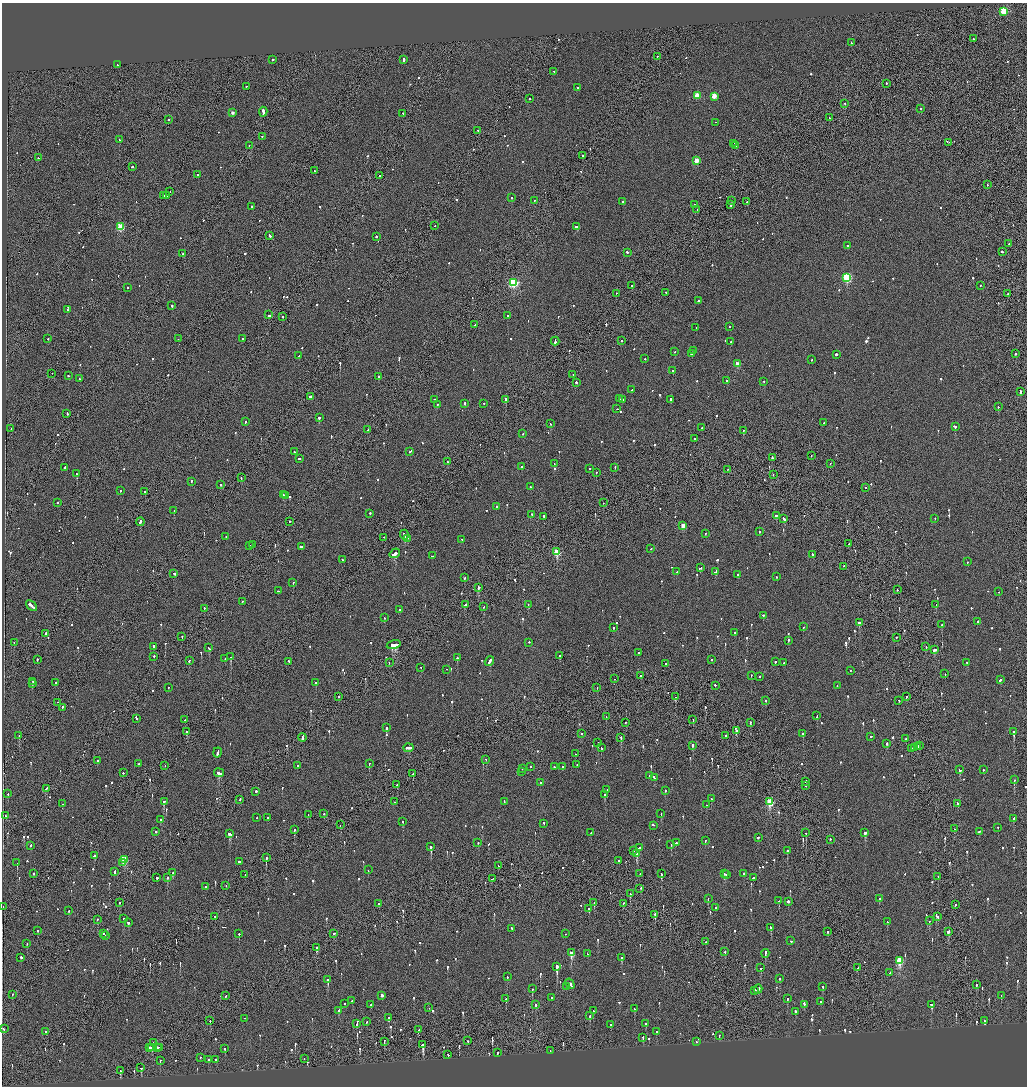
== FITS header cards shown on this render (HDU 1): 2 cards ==
NAXIS1  =                 2050
NAXIS2  =                 2168

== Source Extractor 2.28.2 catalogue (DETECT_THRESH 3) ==
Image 2050 x 2168 px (HDU 1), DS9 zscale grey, zoomed out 1/2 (1 PNG px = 2 x 2 image px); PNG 1029 x 1088 px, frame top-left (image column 2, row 2168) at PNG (2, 3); each listed source drawn as its Kron ellipse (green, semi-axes under 4 px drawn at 4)
Background -0.0627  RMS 0.068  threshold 0.203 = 3 sigma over >= 5 px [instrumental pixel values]
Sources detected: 1053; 35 cannot appear on this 1/2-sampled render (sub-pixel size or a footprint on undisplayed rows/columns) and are neither listed nor drawn; of the other 1018, the 500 brightest by FLUX_AUTO listed and drawn (518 fainter detections omitted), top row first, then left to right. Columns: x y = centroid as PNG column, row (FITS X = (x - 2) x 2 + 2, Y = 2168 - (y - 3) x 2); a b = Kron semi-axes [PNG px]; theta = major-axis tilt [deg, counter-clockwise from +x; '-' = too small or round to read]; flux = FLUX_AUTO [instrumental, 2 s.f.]
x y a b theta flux
1004 12 3 3 - 880
973 39 2 2 - 220
851 43 2 2 - 160
657 57 2 2 - 76
273 60 2 2 - 270
403 60 4 2 - 280
117 65 2 2 - 89
554 72 2 2 - 220
887 84 2 2 - 140
246 87 2 2 - 110
578 88 2 2 - 140
697 96 3 3 - 390
714 97 3 3 - 310
529 99 2 1 - 76
845 104 2 2 - 210
921 109 2 2 - 190
263 112 5 2 - 380
232 113 2 2 - 85
403 114 2 2 - 96
829 118 2 1 - 130
168 120 2 2 - 84
715 123 2 1 - 72
478 131 2 2 - 150
262 137 2 2 - 93
119 140 2 2 - 240
949 143 2 1 - 76
734 144 2 1 - 110
249 146 2 1 - 270
735 146 2 2 - 69
583 156 2 2 - 130
38 158 2 1 - 170
697 161 3 3 - 320
132 167 2 2 - 120
315 171 2 2 - 79
198 175 2 2 - 210
379 176 2 1 - 240
987 185 2 1 - 86
170 192 2 2 - 96
164 196 3 2 - 400
166 196 2 2 - 260
512 198 2 2 - 160
534 201 2 2 - 160
731 201 2 1 - 110
623 202 2 1 - 160
747 202 2 2 - 100
694 205 2 2 - 140
731 205 2 1 - 210
252 207 2 2 - 180
697 210 2 2 - 71
435 226 2 2 - 69
120 227 3 3 - 570
577 227 3 2 - 200
270 236 3 2 - 320
376 237 2 2 - 250
1009 244 2 2 - 97
848 246 2 2 - 100
1002 252 2 2 - 260
627 253 3 2 - 220
183 254 2 1 - 200
847 278 3 3 - 1200
513 283 3 3 - 1700
632 286 2 1 - 140
980 286 2 2 - 77
128 288 2 2 - 170
666 293 2 2 - 75
616 294 2 1 - 72
1008 294 2 2 - 110
698 301 3 2 - 140
172 306 2 2 - 630
67 310 2 2 - 74
268 315 3 2 - 510
507 316 2 2 - 210
282 317 2 1 - 110
474 325 3 2 - 170
729 327 2 2 - 190
696 328 2 2 - 210
48 339 2 2 - 150
178 339 2 2 - 97
243 339 2 2 - 170
621 341 2 2 - 97
555 342 4 2 - 390
731 342 2 2 - 200
694 351 2 2 - 180
675 352 2 2 - 76
691 354 2 2 - 230
1015 354 2 2 - 340
836 355 2 2 - 1200
299 356 3 2 - 390
645 359 2 2 - 88
812 360 2 2 - 110
737 364 3 2 - 190
673 371 2 2 - 110
52 374 2 1 - 82
573 375 2 2 - 74
68 376 2 2 - 68
378 377 2 2 - 190
79 379 2 2 - 71
727 381 2 2 - 180
764 382 2 2 - 71
576 383 2 2 - 190
632 390 2 2 - 260
1020 392 3 2 - 350
311 397 2 2 - 830
619 399 3 1 - 200
434 400 2 2 - 130
506 400 2 2 - 1500
622 400 3 2 - 150
671 400 2 2 - 670
464 404 2 2 - 190
484 404 2 2 - 87
437 405 2 2 - 100
998 407 2 2 - 93
617 409 2 1 - 480
67 414 2 2 - 100
319 418 2 2 - 1400
245 422 2 2 - 150
824 423 2 2 - 91
550 424 2 2 - 87
955 427 3 2 - 130
702 428 3 2 - 280
11 429 2 1 - 92
368 430 2 1 - 98
743 431 2 2 - 150
523 434 2 2 - 73
694 439 2 2 - 240
294 452 2 2 - 190
410 452 3 2 - 130
811 456 2 1 - 140
772 458 3 1 - 220
299 459 2 2 - 150
447 462 2 2 - 98
554 464 2 2 - 89
830 464 2 1 - 72
522 467 2 2 - 69
64 468 3 2 - 210
615 468 2 1 - 380
589 469 2 1 - 120
728 470 2 1 - 69
596 473 2 2 - 70
76 474 2 1 - 140
773 475 2 1 - 92
241 478 2 1 - 150
191 482 2 2 - 110
220 485 2 2 - 110
530 487 2 2 - 120
865 488 2 2 - 81
120 491 2 2 - 120
145 492 2 2 - 930
283 495 3 2 - 150
285 496 3 2 - 150
57 503 2 2 - 98
603 503 2 1 - 69
496 507 2 2 - 70
174 511 2 2 - 79
370 514 2 2 - 130
532 515 2 2 - 76
776 516 3 2 - 170
544 517 2 2 - 97
784 519 3 2 - 300
935 519 2 2 - 80
140 522 4 2 - 220
290 522 2 2 - 240
683 526 3 2 - 200
759 532 2 2 - 130
705 534 2 2 - 69
404 535 5 2 - 360
226 537 2 2 - 78
384 538 2 1 - 84
407 539 2 2 - 100
462 540 2 2 - 72
849 544 2 2 - 120
252 545 2 1 - 120
250 546 2 2 - 180
301 547 3 2 - 140
651 549 2 2 - 71
557 552 3 3 - 560
395 554 5 2 - 780
812 555 3 2 - 120
432 556 3 2 - 96
342 560 2 2 - 120
968 562 2 2 - 74
843 567 2 2 - 100
700 568 3 1 - 230
677 572 2 2 - 68
716 572 3 2 - 450
174 574 3 2 - 160
738 575 2 2 - 150
776 577 2 2 - 78
465 578 2 2 - 79
293 583 2 2 - 150
479 588 3 2 - 160
897 590 2 2 - 80
278 591 2 2 - 180
999 592 2 1 - 68
242 602 2 2 - 82
465 605 4 2 - 260
528 605 2 2 - 110
936 605 2 2 - 91
32 606 6 2 -41 710
484 607 2 2 - 200
204 609 2 1 - 77
400 610 2 2 - 72
763 616 2 2 - 410
384 618 2 2 - 99
978 622 2 2 - 130
859 623 3 2 - 120
942 625 2 2 - 85
803 627 2 2 - 180
614 628 2 2 - 100
735 633 2 2 - 84
46 634 3 2 - 400
182 637 3 2 - 120
896 638 2 2 - 120
789 641 2 2 - 500
14 643 2 2 - 76
529 643 2 2 - 93
394 645 7 2 14 2400
154 647 2 2 - 570
926 647 2 1 - 76
209 648 3 2 - 110
935 650 3 2 - 420
638 653 2 2 - 77
560 656 2 2 - 120
154 657 2 2 - 340
231 657 3 2 - 280
457 658 2 2 - 75
225 659 2 2 - 75
37 660 2 2 - 120
711 660 2 2 - 70
189 661 2 2 - 79
289 662 2 2 - 89
489 662 5 2 - 320
775 662 2 2 - 200
389 663 2 1 - 99
784 663 2 2 - 100
967 663 2 2 - 110
666 664 2 2 - 340
421 668 2 2 - 70
446 670 2 1 - 73
850 671 2 2 - 75
945 674 2 2 - 69
641 676 2 2 - 76
751 676 2 2 - 91
759 677 2 2 - 220
614 679 2 2 - 68
1000 680 3 2 - 170
33 682 2 2 - 88
55 683 2 2 - 110
316 683 2 2 - 100
32 684 2 2 - 100
715 686 2 2 - 120
837 686 2 2 - 74
168 688 2 1 - 100
597 688 2 2 - 74
338 697 2 1 - 89
675 697 2 2 - 72
907 697 3 2 - 100
766 701 2 2 - 86
899 701 2 2 - 73
58 703 2 1 - 72
62 708 2 2 - 390
817 716 2 2 - 130
606 717 2 1 - 84
136 719 2 2 - 240
185 720 2 2 - 100
693 720 2 1 - 130
626 723 2 1 - 120
750 723 2 2 - 290
386 728 3 2 - 240
736 731 2 2 - 250
187 732 2 1 - 290
1014 732 3 2 - 950
581 734 2 2 - 68
803 734 2 2 - 150
19 736 2 2 - 87
726 736 2 2 - 72
871 737 2 2 - 180
302 738 4 2 - 310
621 738 2 2 - 120
906 739 3 2 - 96
598 743 2 2 - 190
887 744 2 2 - 360
693 746 2 2 - 170
920 746 2 2 - 210
917 747 2 2 - 210
408 748 5 2 - 380
601 748 2 2 - 100
914 748 4 2 - 350
912 749 2 2 - 120
217 753 5 2 - 470
575 754 2 2 - 110
486 760 2 1 - 75
97 761 2 2 - 200
139 764 3 2 - 160
369 764 2 2 - 270
577 765 2 2 - 110
165 766 2 1 - 84
297 766 2 2 - 110
531 767 2 2 - 100
554 767 2 2 - 110
562 767 2 1 - 400
522 769 2 2 - 68
959 770 3 2 - 180
983 770 2 2 - 100
522 772 2 1 - 76
123 773 2 2 - 150
219 773 5 2 - 1400
413 774 2 2 - 110
649 776 2 1 - 96
654 778 3 2 - 170
1014 780 2 2 - 180
805 782 2 2 - 550
540 783 2 2 - 240
397 785 2 2 - 85
805 786 2 2 - 75
46 789 4 2 - 210
607 790 2 2 - 73
665 791 2 2 - 190
256 792 2 2 - 220
8 794 2 2 - 100
605 795 2 2 - 280
711 799 2 2 - 110
240 800 2 1 - 180
164 802 2 2 - 710
394 802 2 2 - 89
504 802 4 2 - 270
770 802 4 3 - 900
62 804 2 2 - 86
958 804 2 2 - 710
706 805 2 2 - 71
324 814 2 2 - 72
661 814 2 2 - 69
308 815 2 1 - 97
5 816 2 2 - 84
257 818 2 2 - 89
267 818 2 2 - 100
1013 819 3 2 - 100
161 820 2 2 - 85
403 822 2 2 - 150
544 824 2 2 - 87
340 825 2 1 - 170
653 826 3 1 - 320
998 828 2 2 - 77
954 829 2 2 - 69
294 830 2 2 - 640
156 832 2 2 - 210
979 832 3 2 - 180
591 833 2 1 - 73
806 833 2 1 - 130
865 833 2 2 - 800
230 834 3 3 - 260
758 838 2 2 - 170
830 840 2 2 - 110
705 841 2 2 - 110
478 843 2 2 - 83
676 843 2 2 - 150
671 845 2 2 - 73
30 846 2 2 - 76
431 847 2 2 - 970
639 848 3 2 - 150
634 851 2 1 - 200
787 851 2 2 - 390
637 854 3 2 - 550
94 856 2 2 - 130
266 858 3 2 - 140
125 860 3 3 - 620
619 861 2 2 - 190
239 862 2 2 - 460
17 863 2 2 - 180
123 863 2 2 - 100
498 866 2 2 - 110
368 870 2 2 - 84
114 872 4 2 - 160
173 873 3 2 - 93
33 874 2 1 - 300
640 874 2 2 - 72
661 874 3 2 - 250
724 874 2 2 - 85
744 874 2 2 - 160
245 875 2 1 - 76
727 875 2 2 - 220
938 877 2 1 - 72
157 878 2 2 - 290
167 878 3 1 - 330
753 878 3 2 - 140
492 879 3 2 - 120
226 886 2 1 - 70
205 887 2 2 - 160
640 889 3 1 - 300
630 894 2 1 - 340
708 899 3 2 - 110
879 899 2 2 - 95
779 901 2 2 - 110
788 902 2 2 - 300
119 903 2 2 - 92
594 903 2 1 - 79
623 903 2 2 - 100
379 904 2 1 - 84
955 905 2 2 - 72
3 907 2 1 - 83
716 908 2 2 - 170
589 909 2 2 - 97
69 911 2 2 - 150
655 915 2 2 - 920
215 917 2 1 - 98
937 917 3 2 - 110
124 919 2 2 - 230
97 920 2 2 - 84
929 921 2 2 - 130
887 922 2 2 - 79
128 923 2 2 - 190
771 928 3 2 - 210
512 929 2 2 - 98
37 931 2 2 - 95
827 932 2 2 - 400
948 932 3 2 - 190
103 934 3 2 - 240
239 934 2 2 - 210
333 934 3 2 - 190
565 934 2 1 - 78
106 936 2 1 - 850
791 941 2 2 - 71
705 942 2 2 - 97
27 944 2 2 - 97
316 948 3 2 - 130
725 952 2 2 - 130
571 953 3 2 - 390
587 954 3 2 - 120
765 954 4 2 - 230
21 958 2 2 - 340
621 958 4 2 - 70
899 961 4 3 - 880
557 967 3 2 - 1900
761 968 2 2 - 110
858 968 2 1 - 74
890 973 2 2 - 91
507 977 2 2 - 110
780 979 2 2 - 170
328 980 2 2 - 550
570 984 5 2 - 540
976 985 3 2 - 120
567 987 4 2 - 430
823 987 2 2 - 210
532 989 2 2 - 350
758 989 4 2 - 520
755 991 2 2 - 130
12 995 2 1 - 190
226 996 2 2 - 430
382 996 2 2 - 800
1001 996 2 2 - 68
551 998 2 2 - 99
506 999 2 2 - 380
787 999 2 2 - 220
352 1001 2 2 - 170
821 1002 2 2 - 80
345 1004 2 2 - 120
371 1005 3 2 - 100
536 1005 2 2 - 170
804 1005 3 2 - 170
931 1005 3 2 - 280
429 1008 2 1 - 280
634 1009 2 2 - 100
339 1011 4 2 - 270
593 1011 2 2 - 79
795 1012 3 2 - 300
590 1016 2 2 - 190
388 1018 2 2 - 170
244 1019 2 1 - 99
210 1021 2 1 - 300
984 1021 3 2 - 98
367 1022 2 2 - 98
357 1024 2 2 - 110
646 1024 2 2 - 81
611 1025 2 2 - 140
3 1029 2 2 - 93
419 1030 2 2 - 68
46 1032 3 2 - 120
656 1032 2 2 - 170
719 1036 2 2 - 78
643 1038 2 2 - 130
468 1041 2 2 - 130
384 1042 3 1 - 120
696 1042 2 2 - 76
153 1043 2 1 - 250
423 1045 3 2 - 1000
150 1048 2 2 - 150
152 1048 2 2 - 170
157 1048 2 2 - 81
159 1048 2 2 - 110
225 1049 2 2 - 86
550 1051 2 2 - 160
498 1053 2 2 - 290
448 1055 2 1 - 370
200 1058 2 2 - 110
304 1059 2 1 - 74
209 1060 2 2 - 730
215 1060 2 2 - 170
160 1061 2 1 - 320
141 1068 3 2 - 280
120 1071 3 2 - 250
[518 fainter detections neither listed nor drawn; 35 sub-pixel or undisplayed-footprint detections neither listed nor drawn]